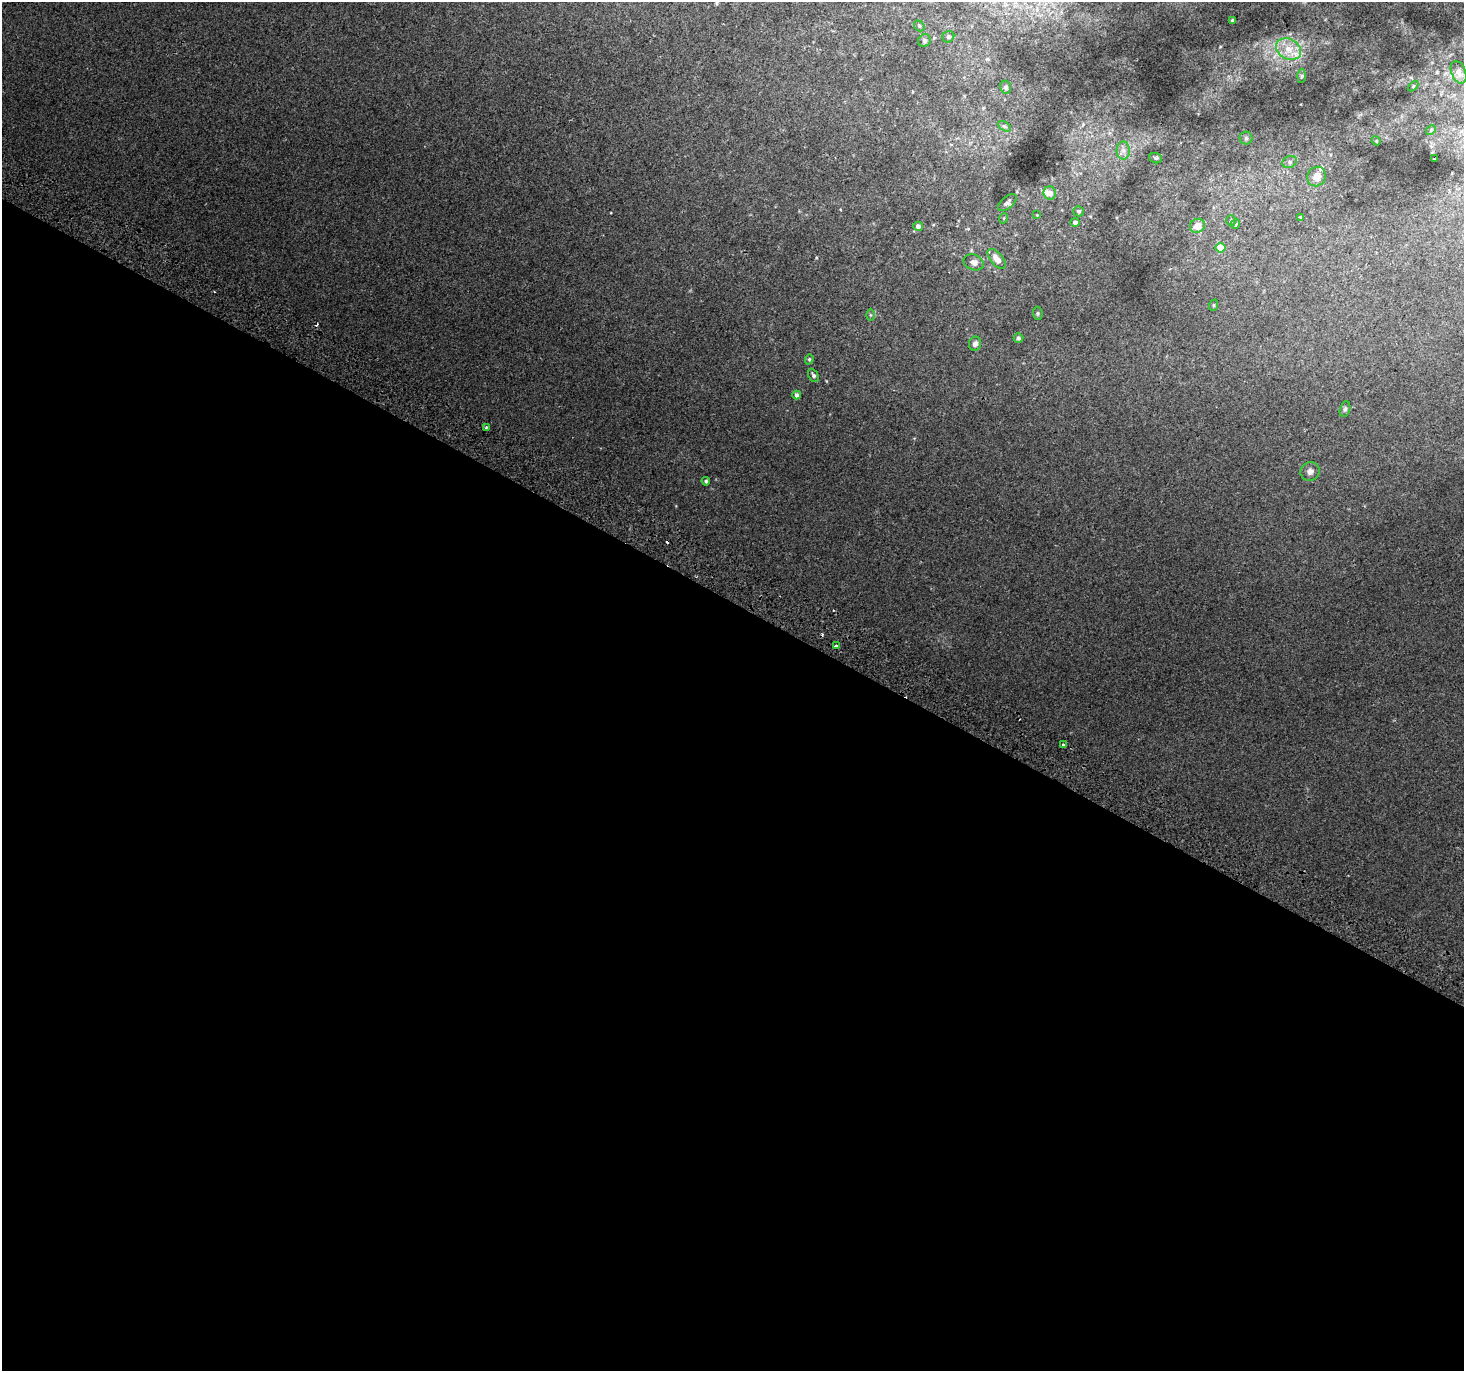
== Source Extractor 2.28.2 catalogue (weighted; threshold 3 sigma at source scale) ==
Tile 14 of 4 x 4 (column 2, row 4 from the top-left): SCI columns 1493-2954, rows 297-1665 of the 5899 x 6002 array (HDU 1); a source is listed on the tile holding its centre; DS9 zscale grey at full resolution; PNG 1466 x 1373 px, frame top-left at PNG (2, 2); each listed source drawn as its Kron ellipse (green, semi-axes under 4 px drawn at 4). Shown black and unused: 56% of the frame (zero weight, under 2 of 3 exposures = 2% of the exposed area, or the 3 px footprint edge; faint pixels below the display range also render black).
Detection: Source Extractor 2.28.2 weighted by HDU 2 'WHT'; one run over the whole footprint, this tile lists its part. Background 0.0183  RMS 0.0076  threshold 0.0341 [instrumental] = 3 sigma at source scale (4.5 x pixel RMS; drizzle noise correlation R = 1.50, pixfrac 1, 0.0396/0.0396 arcsec/px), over >= 5 px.
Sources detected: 52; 3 cosmic-ray / hot-pixel residue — neither listed nor drawn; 3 inside a brighter listed object's ellipse — not listed separately; the other 46 listed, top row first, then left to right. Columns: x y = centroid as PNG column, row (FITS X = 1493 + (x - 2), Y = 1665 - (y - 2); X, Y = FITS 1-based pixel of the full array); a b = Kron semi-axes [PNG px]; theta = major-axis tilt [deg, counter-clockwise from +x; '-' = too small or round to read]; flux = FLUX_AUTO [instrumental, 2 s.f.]
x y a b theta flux
1233 20 3 3 - 1
919 26 6 4 -49 0.98
948 37 6 5 - 1.3
924 40 6 6 - 1.7
1289 49 13 10 -26 9.1
1459 72 12 7 -68 3
1301 76 7 4 88 1.3
1413 86 6 4 46 0.72
1006 87 6 5 - 1.7
1004 126 7 4 -30 1.2
1431 130 5 4 - 0.74
1246 138 6 6 - 1.7
1376 141 4 4 - 0.66
1123 150 9 7 -90 3.1
1156 158 6 5 - 1.2
1434 159 3 2 - 0.54
1290 162 7 6 - 1.9
1317 177 10 9 - 6.7
1050 193 6 6 - 5.1
1007 203 11 6 42 2.4
1078 211 5 5 - 1.4
1037 215 4 3 - 0.51
1004 218 5 3 - 0.61
1301 218 4 3 - 2
1231 221 5 4 - 0.98
1075 222 4 4 - 2.5
1235 224 5 4 - 1
918 226 5 4 - 3.3
1197 226 8 7 - 7.7
1220 248 5 5 - 13
997 259 12 6 -49 6.1
974 262 10 7 -23 4
1214 305 6 3 72 0.78
1038 313 6 4 -84 0.99
870 315 6 4 -89 1
1018 338 5 4 - 1.4
975 344 7 6 - 2.5
809 359 5 4 - 0.99
813 375 7 5 -62 1.7
797 395 4 4 - 3.1
1345 409 8 5 74 1.5
486 427 3 3 - 1.2
1310 471 10 9 - 3.5
706 481 4 4 - 1.2
836 646 3 3 - 3.9
1063 744 3 3 - 1.8
Unlisted compact peaks at least as high as the median listed source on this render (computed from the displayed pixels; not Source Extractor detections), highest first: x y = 816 258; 826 381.